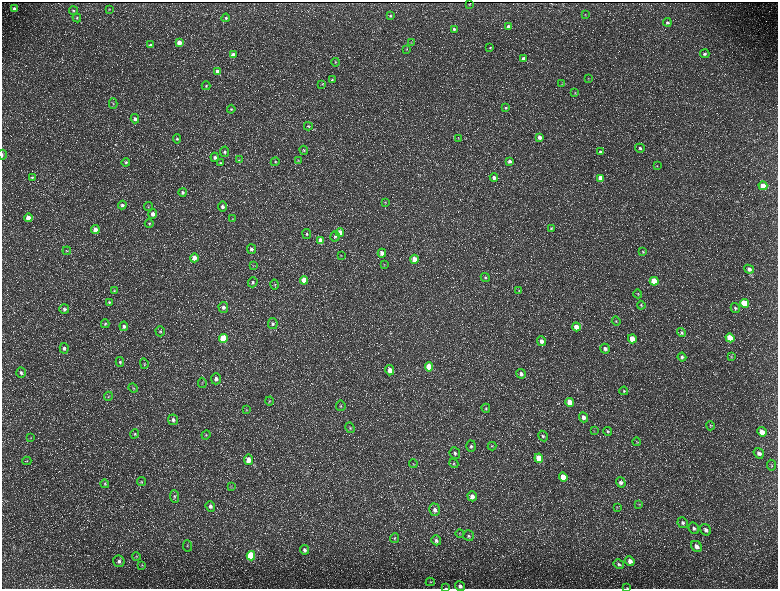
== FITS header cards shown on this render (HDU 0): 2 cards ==
NAXIS1  =                 1552 / length of data axis 1
NAXIS2  =                 1173 / length of data axis 2

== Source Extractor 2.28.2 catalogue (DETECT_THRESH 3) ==
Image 1552 x 1173 px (HDU 0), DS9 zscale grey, zoomed out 1/2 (1 PNG px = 2 x 2 image px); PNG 780 x 591 px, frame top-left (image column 1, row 1173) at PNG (2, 2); each listed source drawn as its Kron ellipse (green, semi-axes under 4 px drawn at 4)
Background 239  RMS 11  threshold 33.4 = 3 sigma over >= 5 px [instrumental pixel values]
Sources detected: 213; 38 cannot appear on this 1/2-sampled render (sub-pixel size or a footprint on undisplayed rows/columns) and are neither listed nor drawn; the other 175 listed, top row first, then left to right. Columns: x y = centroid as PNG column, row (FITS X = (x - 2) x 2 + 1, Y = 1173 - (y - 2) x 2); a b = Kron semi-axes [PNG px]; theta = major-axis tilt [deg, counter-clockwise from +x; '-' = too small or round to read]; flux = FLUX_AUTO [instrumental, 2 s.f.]
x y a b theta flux
470 4 2 2 - 760
14 8 4 4 - 4400
109 9 3 2 - 1100
73 11 4 3 - 2400
585 14 4 2 - 1200
390 16 4 3 - 2900
77 18 4 3 - 2700
226 18 4 4 - 3400
667 22 4 3 - 3500
508 26 3 3 - 5800
454 29 3 3 - 2900
411 42 3 2 - 1000
179 43 4 4 - 22000
150 45 4 4 - 4300
490 48 3 3 - 1700
407 49 4 2 - 1400
705 54 5 4 - 4700
233 55 4 3 - 21000
523 58 3 3 - 4100
335 62 4 3 - 2200
217 72 4 4 - 15000
588 79 3 3 - 1400
332 80 4 3 - 2100
322 84 3 2 - 1000
562 84 3 2 - 1200
206 86 4 3 - 2300
575 92 4 3 - 1700
113 103 5 3 - 2200
506 108 4 4 - 3000
231 109 4 4 - 3100
135 119 4 4 - 6100
308 126 4 4 - 2500
540 137 4 3 - 9800
177 139 5 4 - 3200
458 139 3 3 - 1300
640 148 5 4 - 4400
304 150 4 4 - 2500
600 151 4 3 - 3000
225 152 5 4 - 4800
2 155 5 2 - 2200
215 157 5 4 - 5800
239 160 4 3 - 1600
298 160 3 3 - 1200
509 161 4 4 - 5700
126 162 4 4 - 2700
275 162 4 3 - 2300
221 163 4 4 - 2800
657 166 3 2 - 1200
32 177 4 3 - 2700
494 177 4 4 - 8200
600 178 4 3 - 31000
763 186 4 4 - 36000
183 192 4 4 - 4600
385 202 4 3 - 1500
122 205 4 4 - 4400
148 206 4 3 - 1700
222 207 5 4 - 6300
153 214 4 4 - 12000
28 218 4 4 - 20000
233 219 4 2 - 1700
149 223 4 4 - 2600
551 228 3 3 - 2500
95 230 4 4 - 17000
340 232 4 4 - 19000
307 234 5 4 - 3400
335 236 5 4 - 4900
321 241 4 4 - 31000
251 249 5 4 - 6600
67 251 4 3 - 1800
643 252 4 3 - 2000
382 253 4 4 - 15000
341 255 3 2 - 1300
194 258 4 4 - 15000
414 259 4 4 - 28000
384 264 4 2 - 1500
253 266 4 3 - 1500
749 269 5 4 - 7600
485 277 4 4 - 3200
304 280 4 4 - 39000
654 281 4 4 - 63000
253 282 5 4 - 4500
274 285 5 4 - 3100
519 290 4 4 - 2400
114 291 4 3 - 2300
638 294 4 3 - 2000
109 302 4 4 - 2400
744 303 4 4 - 87000
641 305 4 4 - 2200
223 307 5 4 - 8100
735 308 5 4 - 3800
64 309 5 5 - 4800
616 321 4 4 - 2500
105 324 4 4 - 2600
273 324 5 5 - 5400
124 326 4 4 - 5000
576 327 4 4 - 22000
160 331 5 4 - 3400
681 333 5 4 - 3400
730 338 4 4 - 72000
223 339 4 4 - 90000
632 339 4 4 - 30000
541 341 5 4 - 10000
64 348 5 4 - 5700
605 349 5 4 - 6700
682 357 4 4 - 4700
731 357 4 4 - 2100
120 362 5 4 - 3800
144 364 5 3 - 2100
429 367 4 4 - 61000
390 370 5 4 - 15000
21 373 5 4 - 4700
521 374 5 4 - 7300
216 379 6 5 - 9100
202 383 5 3 - 2200
133 388 5 4 - 2500
624 391 4 3 - 2400
108 396 4 2 - 1300
270 401 4 4 - 2500
570 403 4 4 - 50000
341 406 5 4 - 3600
486 408 5 4 - 2800
246 409 4 3 - 1900
583 417 5 4 - 9900
173 420 5 5 - 6700
710 426 4 3 - 2100
350 428 5 4 - 3300
594 430 3 3 - 1200
608 431 5 4 - 3200
762 432 5 4 - 21000
135 434 5 4 - 2700
206 435 5 4 - 2700
543 436 5 4 - 4100
31 438 3 3 - 1600
637 442 4 3 - 1800
471 446 6 5 - 4800
492 446 4 3 - 1900
455 453 6 5 - 5100
759 453 5 4 - 8700
539 458 5 4 - 50000
249 460 5 4 - 23000
27 461 4 3 - 1800
413 464 4 3 - 2200
454 464 5 4 - 2700
771 465 5 3 - 2400
563 477 5 4 - 30000
142 482 4 3 - 2200
621 482 5 4 - 6600
105 484 4 4 - 2700
231 486 4 3 - 2000
472 496 5 4 - 12000
174 497 6 4 -88 4200
639 504 3 2 - 1400
210 506 5 4 - 7900
617 507 3 2 - 1200
435 510 6 5 - 10000
683 523 5 5 - 5500
694 528 6 5 - 5500
706 530 6 5 - 7800
460 533 4 3 - 2000
469 536 5 5 - 3900
395 538 5 4 - 2400
436 540 5 4 - 5400
187 546 5 3 - 2200
696 546 6 5 - 11000
304 550 5 4 - 6500
136 556 4 3 - 2000
251 556 4 4 - 160000
119 561 6 5 - 6400
630 561 5 4 - 13000
619 564 5 4 - 4500
142 565 4 3 - 1800
430 582 4 4 - 2800
460 586 5 4 - 8100
445 588 4 2 - 1400
627 588 2 1 - 730
At the frame edge (FLAGS 8, measured only in part): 4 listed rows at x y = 2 155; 460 586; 445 588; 627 588
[38 sub-pixel or undisplayed-footprint detections neither listed nor drawn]